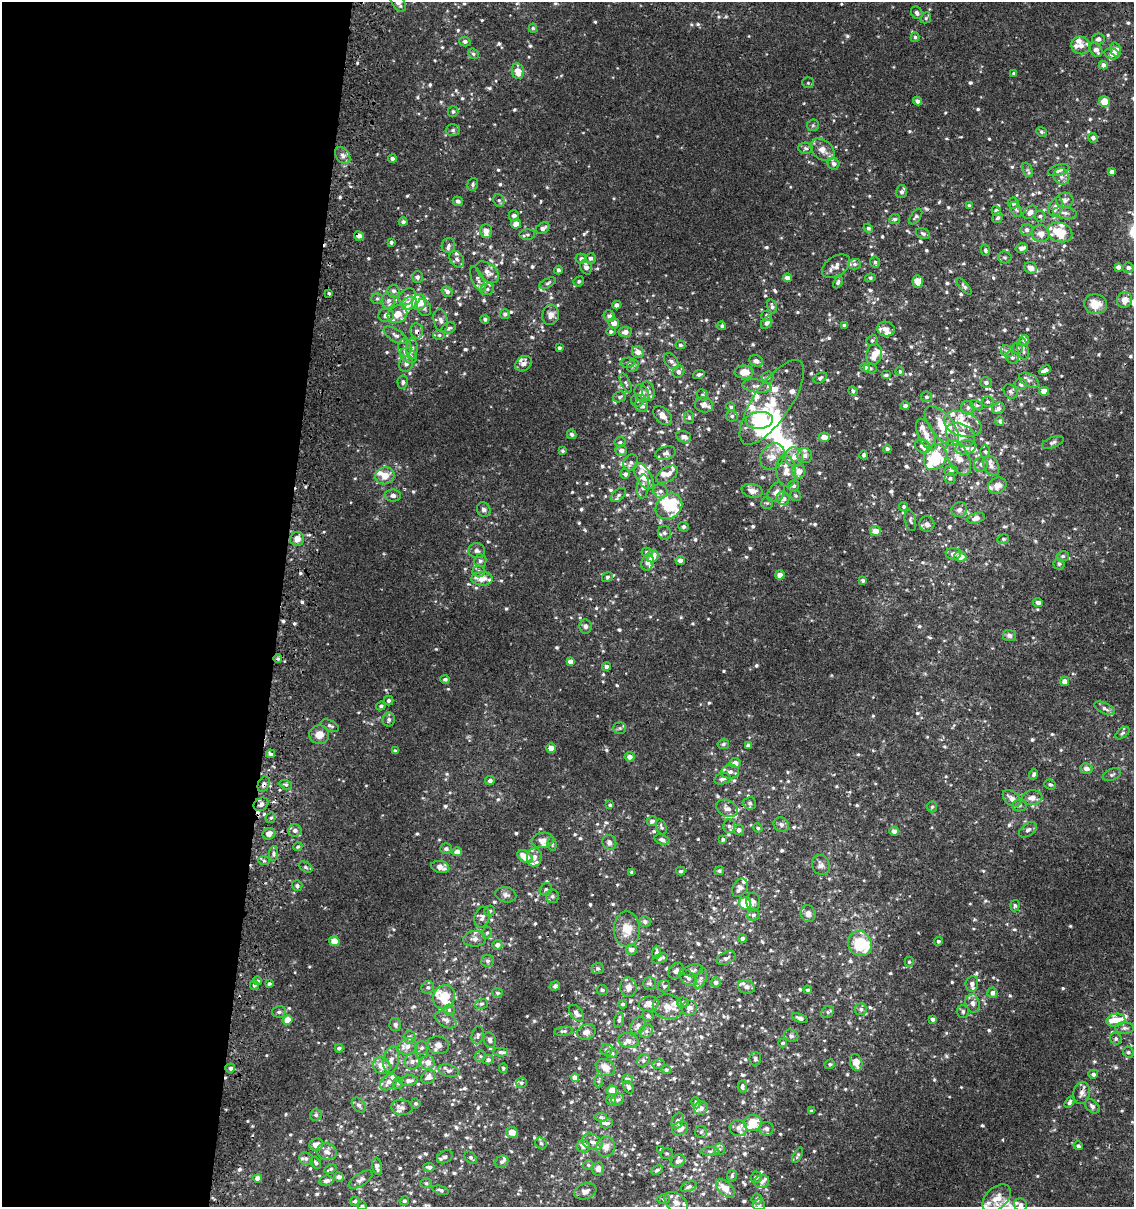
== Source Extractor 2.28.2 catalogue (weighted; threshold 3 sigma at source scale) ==
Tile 5 of 4 x 4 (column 1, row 2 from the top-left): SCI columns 266-1397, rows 2448-3652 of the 5119 x 4893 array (HDU 1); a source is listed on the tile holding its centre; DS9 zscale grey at full resolution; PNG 1136 x 1209 px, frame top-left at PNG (2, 2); each listed source drawn as its Kron ellipse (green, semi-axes under 4 px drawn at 4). Shown black and unused: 25% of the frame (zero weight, under 2 of 3 exposures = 3% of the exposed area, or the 3 px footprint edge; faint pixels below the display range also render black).
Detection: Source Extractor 2.28.2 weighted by HDU 2 'WHT'; one run over the whole footprint, this tile lists its part. Background 0.00112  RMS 0.0027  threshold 0.0119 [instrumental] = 3 sigma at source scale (4.5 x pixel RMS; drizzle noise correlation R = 1.50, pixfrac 1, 0.0396/0.0396 arcsec/px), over >= 5 px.
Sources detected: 959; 9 inside a brighter object's white glare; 5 cosmic-ray / hot-pixel residue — neither listed nor drawn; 94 inside a brighter listed object's ellipse — not listed separately; of the other 851, all 500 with FLUX_AUTO >= 0.433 (the completeness limit of this list) listed and drawn (351 fainter detections not listed), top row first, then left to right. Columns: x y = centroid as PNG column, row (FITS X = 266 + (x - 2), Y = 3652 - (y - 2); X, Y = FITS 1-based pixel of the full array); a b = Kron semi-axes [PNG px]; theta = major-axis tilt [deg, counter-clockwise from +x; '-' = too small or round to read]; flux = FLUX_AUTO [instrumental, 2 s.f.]
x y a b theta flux
398 3 10 6 -55 1.6
917 13 6 5 - 0.77
926 18 6 5 - 0.47
533 28 4 4 - 0.44
915 37 5 4 - 0.47
1098 39 6 5 - 0.94
465 41 5 5 - 0.69
1081 45 9 8 - 1.8
1096 50 7 5 -61 1.4
1116 50 7 5 -72 2.5
473 54 6 5 - 0.49
1112 54 7 5 -18 1.7
1103 65 4 4 - 1.1
518 71 8 6 -80 2.5
1014 73 4 4 - 0.45
808 83 5 5 - 0.45
918 101 4 4 - 1
1104 101 5 5 - 4
453 111 5 5 - 0.54
813 125 6 5 - 0.48
453 130 7 6 - 0.65
1041 132 5 4 - 0.44
1093 138 5 5 - 0.88
806 148 7 5 -3 0.57
822 150 13 9 -39 2.4
343 155 9 6 -52 1.1
392 159 4 4 - 0.85
834 164 6 5 - 0.96
1027 170 7 4 -65 0.55
1059 170 11 5 17 1.2
1112 172 4 4 - 1.2
1061 176 8 7 - 1.1
473 184 6 5 - 0.62
902 192 6 5 - 0.77
499 200 6 5 - 0.5
1065 200 8 7 - 1.2
458 201 5 4 - 0.67
1013 203 5 5 - 0.89
969 206 4 4 - 0.55
1056 207 10 6 68 1.8
1016 209 8 5 -62 0.5
996 211 5 4 - 0.9
1030 212 8 5 42 1.7
1065 213 12 6 -8 1.1
514 216 5 5 - 0.87
1040 216 5 5 - 0.54
916 217 9 4 54 0.52
998 218 6 5 - 0.5
895 219 5 5 - 0.6
403 222 4 4 - 0.76
516 224 5 4 - 2.1
543 228 7 5 30 1.1
868 228 5 4 - 0.53
1027 230 6 6 - 0.88
486 231 7 6 - 1.6
1060 232 12 9 -21 6.1
923 234 7 5 -24 0.64
1041 234 9 8 - 2.1
527 235 8 5 3 0.55
359 236 5 4 - 1.2
391 242 3 3 - 0.53
448 245 7 7 - 0.8
1022 248 6 4 15 1.2
986 250 5 4 - 0.58
1005 257 7 6 - 0.53
590 258 5 5 - 0.74
457 259 9 6 -55 0.86
581 259 5 5 - 0.8
875 262 5 5 - 0.56
855 264 6 5 - 0.57
836 266 15 9 32 1.9
586 267 7 5 -64 1.1
1118 267 4 4 - 1.1
1031 268 6 5 - 2
1128 268 5 5 - 0.84
558 270 4 3 - 0.61
487 272 13 8 -40 1.9
417 277 6 5 - 0.86
787 278 4 4 - 1.3
870 278 5 4 - 0.47
478 279 14 5 -65 0.98
579 281 5 5 - 0.53
838 282 6 4 63 0.59
918 282 6 5 - 2.5
548 283 9 4 26 0.55
964 286 10 4 -47 0.53
487 289 7 5 23 0.71
393 291 6 6 - 0.81
447 292 6 4 -39 0.89
329 294 3 3 - 0.85
407 296 9 7 40 1.2
377 299 6 5 - 0.52
388 300 8 6 78 1.2
1125 300 8 7 - 2.5
419 302 8 7 - 4
409 303 8 6 31 3.1
1095 304 11 10 - 3.8
617 305 4 4 - 1.2
772 306 7 5 -72 0.61
424 308 9 7 -63 0.98
397 314 10 8 32 2.7
505 314 5 5 - 0.72
386 315 8 6 -1 1.1
551 315 10 8 78 1.5
609 316 6 5 - 0.89
766 316 5 5 - 0.58
485 319 4 4 - 0.6
441 320 11 7 -78 1.2
614 323 5 5 - 1.5
767 323 7 5 53 0.91
844 325 4 3 - 0.77
722 326 4 4 - 0.52
449 328 7 5 26 0.62
886 329 9 7 -10 1.6
417 331 8 6 -80 1.1
611 331 4 4 - 0.56
625 332 7 5 9 1.3
396 335 13 6 -31 1.2
439 335 6 5 - 0.48
872 340 6 5 - 0.49
1024 340 5 5 - 1.1
680 345 5 4 - 0.48
405 347 9 6 -82 1
559 348 3 3 - 0.52
1017 348 5 5 - 0.55
412 349 10 5 85 0.98
1023 349 11 5 -81 0.95
1007 351 6 5 - 0.68
638 352 6 5 - 1.9
874 354 11 7 76 2.6
408 355 9 6 -34 2.6
1012 357 7 6 - 0.62
671 361 9 6 -51 0.95
756 361 7 5 -22 1.1
627 363 7 5 2 0.5
406 364 8 6 64 1
524 364 9 7 39 1.2
633 366 6 5 - 0.57
865 367 5 4 - 0.77
870 368 6 5 - 0.51
1045 370 6 4 24 1.5
900 371 4 4 - 0.44
678 372 6 5 - 1
744 372 9 6 0 3
699 375 6 4 16 0.68
886 375 5 4 - 0.71
768 378 6 6 - 0.56
820 378 7 5 35 0.53
1029 380 11 6 -29 0.96
403 382 6 5 - 0.62
986 382 6 5 - 0.71
626 383 10 4 -65 0.62
1021 384 6 5 - 0.81
757 386 15 6 -8 1.4
648 391 10 6 -75 1.1
853 391 5 4 - 0.63
1044 391 4 4 - 3.6
1010 392 8 6 -54 0.67
642 393 9 7 -70 1.8
702 395 6 5 - 0.44
619 397 7 5 17 0.52
926 397 5 5 - 0.58
637 401 6 5 - 0.66
772 402 50 18 55 12
987 402 6 5 - 0.52
704 405 9 7 -14 1.6
977 405 7 4 -27 0.52
642 406 6 6 - 1.2
905 406 4 4 - 0.73
731 407 4 4 - 0.46
968 408 7 6 - 0.76
998 408 6 5 - 1
663 416 11 7 -46 2.1
732 416 6 5 - 0.6
689 417 6 5 - 0.61
759 420 14 8 6 13
1000 421 5 4 - 1.1
963 424 19 12 -19 4.5
942 426 24 11 -51 6.4
572 434 5 4 - 0.66
926 435 17 8 -66 2.7
960 435 15 11 -25 4.6
684 437 7 5 -16 1.4
824 437 5 4 - 3
620 442 5 5 - 0.48
1053 442 11 5 20 0.73
923 446 8 6 -36 1.2
966 447 10 7 16 1.5
887 449 4 4 - 0.7
621 450 6 5 - 1.1
562 451 4 4 - 0.44
985 452 6 5 - 0.46
666 453 10 6 17 0.93
864 455 4 4 - 0.7
772 456 14 11 54 2.7
805 456 7 7 - 1
794 457 10 9 - 2
935 457 13 10 64 13
958 458 19 10 -62 3.3
631 463 8 7 - 0.86
981 464 7 6 - 0.77
991 466 11 7 -62 1.2
786 471 16 10 -84 2.8
799 471 7 6 - 2.4
951 471 7 5 4 0.61
625 474 5 4 - 0.84
667 474 12 7 33 1.8
385 476 10 8 18 3.2
644 476 15 7 -59 4.3
950 478 5 5 - 0.59
794 486 6 5 - 0.65
997 486 9 8 - 1.7
643 487 12 6 85 1.2
660 491 7 6 - 0.89
752 491 10 6 -10 1.7
776 492 11 7 54 1.7
393 495 8 6 -2 1
619 495 9 5 39 0.7
795 496 5 5 - 0.48
783 498 6 6 - 1.6
767 503 6 6 - 0.49
669 506 14 11 39 16
904 507 4 4 - 0.45
484 510 7 6 - 1.1
959 510 8 7 - 1.2
976 518 9 5 15 1.2
910 520 11 5 -79 0.61
927 524 8 7 - 1.2
684 527 5 5 - 0.75
875 531 5 5 - 2.4
664 533 7 6 - 0.67
297 539 7 7 - 2.3
1003 539 6 4 13 0.44
477 551 8 7 - 0.85
647 552 5 5 - 0.82
953 554 7 6 - 1.3
652 556 6 5 - 3.1
1063 556 6 5 - 0.66
960 557 6 5 - 2.2
680 560 5 4 - 1.3
480 561 6 6 - 0.79
648 562 8 6 72 1.3
1059 564 5 5 - 0.45
479 571 6 5 - 0.56
780 575 4 4 - 1.8
607 577 6 5 - 0.52
482 579 10 7 -2 2.8
863 580 4 3 - 0.59
1038 602 5 4 - 1.2
585 626 7 6 - 0.92
1009 636 6 5 - 0.89
278 658 4 4 - 0.68
570 661 4 4 - 1.4
606 667 4 4 - 0.9
445 679 5 4 - 0.57
1064 681 5 4 - 1.5
389 700 5 5 - 0.58
381 706 5 4 - 0.54
1105 708 11 5 -26 1
389 720 7 6 - 0.78
330 726 10 5 -23 0.72
620 728 6 5 - 0.53
1122 733 8 4 38 0.51
319 735 10 9 - 2.3
723 744 6 4 8 0.53
748 746 4 4 - 0.78
551 748 4 4 - 2.2
395 751 4 3 - 0.6
271 754 4 3 - 1.4
630 757 5 4 - 1.4
735 763 5 5 - 1.7
1086 768 6 5 - 1.4
730 772 9 7 7 1.2
1034 774 5 4 - 0.54
1112 775 9 5 21 0.64
722 779 8 5 14 1
490 781 5 4 - 0.81
264 784 8 5 65 0.83
1050 784 6 5 - 0.54
286 785 6 4 -17 0.48
1012 798 10 6 -39 1.6
1032 798 10 7 8 1.7
750 803 6 6 - 0.64
261 804 8 6 32 1.2
610 805 4 3 - 0.52
1019 805 7 6 - 0.71
932 807 5 5 - 0.47
727 808 11 8 -25 1.3
271 818 5 5 - 0.49
652 821 5 5 - 0.89
781 825 8 7 - 0.96
729 826 7 6 - 0.66
661 827 8 5 -69 0.55
758 828 5 4 - 0.5
295 830 7 6 - 1.1
739 830 5 5 - 0.88
1028 830 10 6 35 0.81
894 831 5 4 - 1.3
269 834 6 5 - 1.9
723 839 4 4 - 0.51
543 840 11 7 8 2
662 840 8 5 -17 0.92
609 842 8 6 -58 1.1
552 844 7 4 -82 0.44
298 847 5 4 - 0.49
446 849 6 5 - 0.82
457 852 5 4 - 2
274 853 7 4 87 0.64
525 857 8 5 -31 3.4
534 857 9 7 84 1.4
264 861 6 4 -2 0.44
821 865 10 8 -66 1.2
305 867 7 5 -28 0.5
440 867 9 6 -14 2.2
681 871 4 3 - 0.47
719 871 5 4 - 0.53
632 872 3 3 - 0.5
297 886 5 5 - 0.66
740 888 10 7 58 1.5
546 889 7 5 45 0.46
506 895 10 7 -13 1.1
552 896 7 6 - 0.68
753 902 9 7 -83 0.91
745 903 6 5 - 8.6
1015 906 6 4 82 0.55
489 911 5 5 - 0.63
808 914 8 7 - 1.3
753 915 6 6 - 0.7
482 917 11 7 74 1.3
645 921 6 5 - 0.87
627 929 18 13 -89 4.7
487 933 6 5 - 0.46
742 938 4 4 - 0.78
475 939 11 8 5 1.3
334 941 5 5 - 2.6
938 941 4 4 - 0.54
860 944 13 11 -52 9.7
497 945 5 5 - 1.1
631 950 5 5 - 1.4
657 952 6 4 88 0.75
660 958 8 4 19 0.94
726 958 10 5 28 0.92
488 961 6 6 - 0.67
909 962 5 4 - 0.43
597 968 6 6 - 0.53
693 970 10 5 11 0.69
676 971 9 6 44 0.81
688 978 10 6 -43 1.1
701 978 10 5 69 0.85
257 981 4 4 - 0.55
716 982 5 5 - 0.96
650 983 6 6 - 0.66
269 984 4 4 - 0.48
972 984 8 6 84 0.81
254 985 5 4 - 0.59
555 986 5 4 - 0.57
664 986 6 6 - 0.53
428 987 6 6 - 0.67
628 987 9 8 - 1.8
746 987 8 7 - 1.1
602 990 5 5 - 0.58
808 990 4 4 - 0.48
497 993 5 5 - 0.52
992 993 5 5 - 1
444 997 12 10 58 5.1
683 1002 5 5 - 0.87
973 1003 9 7 -75 1.3
482 1004 6 4 19 0.46
622 1004 4 4 - 0.47
649 1004 10 7 8 2.2
668 1007 15 12 -13 3.2
689 1008 8 7 - 1.4
861 1009 6 6 - 0.71
449 1010 5 5 - 0.51
963 1011 6 6 - 0.6
279 1012 7 5 14 0.75
828 1012 7 5 40 0.54
576 1013 9 5 -52 1.2
648 1016 6 5 - 0.68
800 1018 8 4 -21 0.91
932 1019 4 4 - 0.82
287 1020 5 4 - 3
446 1020 12 7 -31 1
619 1020 8 4 76 0.69
1116 1020 9 6 12 2.7
395 1025 6 6 - 0.84
638 1026 9 7 59 1.2
1125 1028 9 5 0 0.86
564 1031 9 4 8 0.47
646 1031 7 6 - 0.79
586 1032 9 7 16 1.3
478 1035 9 5 78 0.75
791 1036 7 6 - 0.69
410 1037 6 6 - 0.52
1116 1039 6 5 - 0.57
490 1040 8 6 -67 0.82
628 1041 10 7 -15 1.2
783 1043 4 4 - 0.58
438 1045 11 8 -8 1.4
407 1046 10 8 18 1.5
339 1048 4 4 - 0.71
422 1048 7 6 - 0.75
607 1050 6 6 - 0.55
501 1052 7 4 -3 0.74
1128 1052 5 5 - 0.52
612 1053 6 4 11 0.6
480 1056 6 5 - 0.51
755 1059 7 5 82 0.62
391 1060 13 7 80 1.5
488 1060 5 4 - 0.73
643 1060 7 5 47 0.53
412 1061 8 7 - 1
428 1062 7 7 - 1.9
856 1062 8 6 -74 3
658 1064 6 5 - 0.48
830 1064 5 4 - 0.52
382 1066 9 8 - 2.8
605 1067 10 8 -32 2.3
230 1068 5 4 - 0.93
503 1068 5 4 - 0.46
666 1070 4 4 - 0.57
449 1071 10 6 -14 0.87
1093 1074 5 4 - 0.81
428 1077 8 6 41 1.5
575 1077 4 4 - 1.5
627 1079 5 5 - 1.2
409 1080 9 5 5 0.94
598 1081 6 4 89 0.47
389 1082 10 7 41 1.7
398 1083 6 5 - 0.46
521 1083 5 5 - 0.49
742 1086 6 4 88 0.71
628 1087 7 4 -59 0.59
612 1090 5 5 - 2.8
1082 1093 11 8 78 1.4
618 1099 6 5 - 0.56
611 1100 5 4 - 0.94
1069 1102 6 4 57 0.62
416 1103 5 5 - 0.43
696 1103 6 4 -72 0.64
359 1105 8 6 -51 0.81
1092 1106 8 6 -43 0.9
402 1107 11 7 -5 1.2
701 1108 7 6 - 0.96
811 1111 3 3 - 0.56
316 1115 6 5 - 0.57
601 1117 6 4 -8 0.44
677 1121 8 5 68 0.93
607 1123 6 5 - 0.53
753 1123 9 8 - 5.3
738 1128 8 8 - 1.4
680 1129 8 6 32 1.9
766 1129 7 7 - 1.1
512 1132 6 5 - 3.2
701 1132 6 6 - 0.51
592 1142 11 7 -26 1.6
541 1143 6 5 - 0.5
316 1145 7 6 - 2.1
583 1146 6 6 - 1.3
1078 1146 4 4 - 0.58
606 1147 10 9 - 1.7
720 1149 6 5 - 0.59
661 1150 3 3 - 0.47
710 1151 9 4 0 0.6
327 1152 10 8 -14 1.5
667 1153 6 5 - 0.44
798 1155 8 3 63 0.48
445 1157 8 6 27 0.62
471 1158 7 5 -46 0.53
306 1159 7 6 - 0.71
678 1161 7 6 - 1.3
501 1162 7 5 30 0.61
316 1163 6 4 -55 0.54
588 1165 5 4 - 0.45
377 1166 9 4 -80 1.1
429 1167 5 4 - 0.85
330 1169 6 3 23 0.51
598 1169 6 6 - 1.1
657 1170 6 4 25 0.49
732 1176 6 5 - 0.56
339 1177 5 4 - 1.1
756 1177 6 5 - 0.85
258 1178 4 4 - 1.4
361 1180 14 6 33 1.1
326 1181 7 5 10 0.86
762 1181 8 6 21 1.3
426 1183 5 5 - 0.49
689 1187 8 4 22 0.63
725 1188 11 6 -43 3.4
441 1190 8 4 -17 0.66
585 1191 11 7 20 1.5
997 1198 17 10 43 3.5
663 1199 6 5 - 0.45
757 1199 5 5 - 0.76
355 1201 5 4 - 0.53
404 1201 4 4 - 0.53
676 1202 13 9 -39 2.1
759 1205 6 5 - 1.1
1020 1205 6 6 - 1.3
362 1206 4 4 - 0.45
Overlapping masked pixels (flux is a lower limit): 5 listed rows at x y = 359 236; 417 331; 264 784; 261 804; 1082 1093
Isophote crosses this tile's border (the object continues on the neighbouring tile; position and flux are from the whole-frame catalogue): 4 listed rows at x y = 398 3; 759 1205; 1020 1205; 362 1206